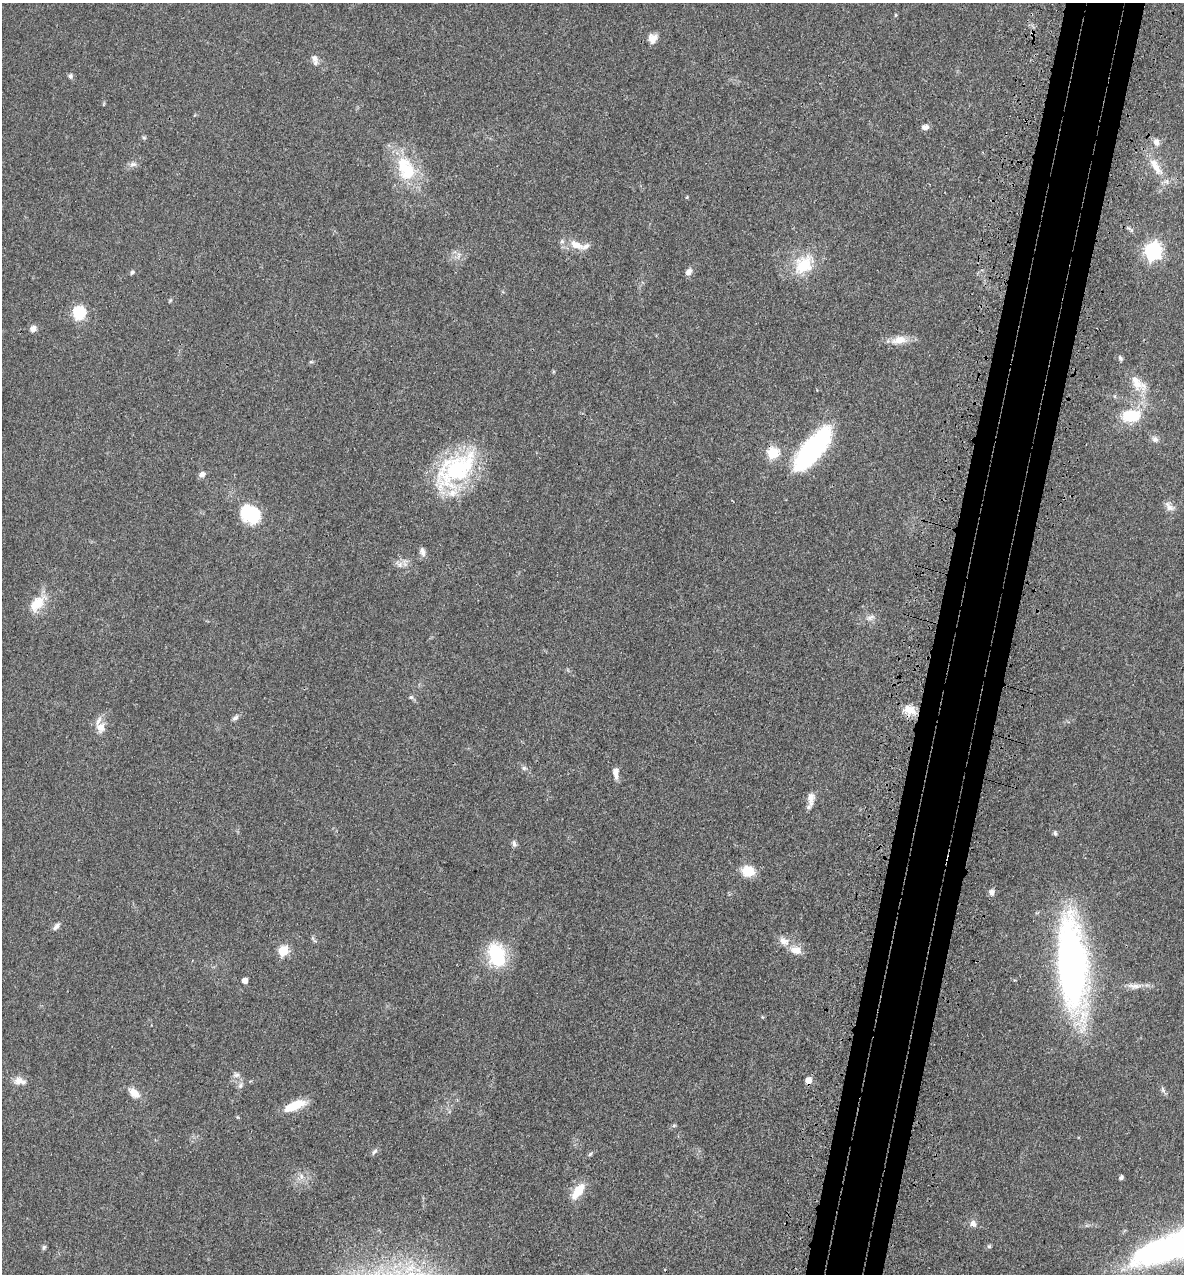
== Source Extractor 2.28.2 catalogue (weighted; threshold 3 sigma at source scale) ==
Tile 10 of 4 x 4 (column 2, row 3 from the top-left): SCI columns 1502-2683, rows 1343-2614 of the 5248 x 5228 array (HDU 1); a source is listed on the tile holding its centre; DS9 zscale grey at full resolution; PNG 1186 x 1276 px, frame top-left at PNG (2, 3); no overlay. Shown black and unused: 6% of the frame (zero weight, under 3 of 4 exposures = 6% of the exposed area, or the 3 px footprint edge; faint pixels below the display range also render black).
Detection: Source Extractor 2.28.2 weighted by HDU 2 'WHT'; one run over the whole footprint, this tile lists its part. Background 0.0402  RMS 0.0049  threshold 0.0219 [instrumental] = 3 sigma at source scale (4.5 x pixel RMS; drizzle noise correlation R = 1.50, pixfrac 1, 0.05/0.05 arcsec/px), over >= 5 px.
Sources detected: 74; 4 inside a brighter listed object's ellipse — not listed separately; the other 70 listed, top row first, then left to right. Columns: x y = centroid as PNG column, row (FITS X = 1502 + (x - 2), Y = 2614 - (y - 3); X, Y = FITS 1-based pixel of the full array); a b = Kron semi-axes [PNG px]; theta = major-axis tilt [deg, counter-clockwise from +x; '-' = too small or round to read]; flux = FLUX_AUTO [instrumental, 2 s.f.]
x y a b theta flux
895 15 5 3 - 0.49
652 38 11 10 - 3.9
315 58 10 8 -56 2.7
70 76 6 5 - 1.3
925 127 9 6 3 2.2
144 138 6 5 - 0.74
1156 142 9 7 -69 3
133 164 10 6 1 1.7
1156 166 31 10 -59 9.8
406 169 39 24 -67 25
687 197 4 4 - 0.48
576 245 20 9 -26 6.2
1153 251 7 7 - 170
804 264 32 23 47 18
132 272 6 5 - 0.89
689 272 9 7 52 2.2
170 300 6 4 20 0.55
79 313 6 6 - 64
33 329 8 6 52 2.7
899 340 23 11 10 6.5
1120 358 7 5 -59 1
311 362 6 4 0 0.58
1138 383 29 14 -41 9.1
1131 416 22 14 5 18
1155 439 8 8 - 1.9
812 449 51 18 50 83
773 453 6 6 - 37
456 469 63 33 41 55
202 474 7 6 - 2.5
1169 507 14 8 -51 2.9
250 514 21 17 -36 25
422 552 12 6 -71 2.3
400 564 10 7 75 2.1
37 603 27 14 44 10
870 617 13 7 26 2.4
411 697 6 6 - 0.87
909 710 16 13 -19 6.1
235 718 9 5 39 1.4
101 727 16 12 61 5.3
524 768 7 6 - 1.2
616 773 13 6 -85 3.9
811 799 20 7 80 4.3
1055 833 7 4 -80 0.82
514 844 9 5 -74 1.3
748 871 15 12 -8 9.4
991 892 9 7 -73 1.8
56 926 12 6 50 1.8
312 938 7 4 -88 0.86
796 950 17 11 -15 5.2
283 951 6 5 - 28
496 955 28 19 -74 27
1073 966 79 24 -85 240
245 980 5 4 - 3.7
1135 986 25 7 0 4.2
236 1075 10 7 10 1.7
808 1080 5 5 - 5.2
19 1081 16 9 -13 4.4
240 1085 10 6 61 1.7
1163 1090 9 6 -71 1.3
134 1093 14 8 -41 5.8
294 1105 25 9 23 11
674 1125 6 4 43 0.71
374 1151 10 5 54 1.3
590 1154 7 4 45 0.78
1121 1178 4 3 - 1.4
578 1191 24 10 54 8.4
973 1223 10 9 - 2.4
989 1246 6 5 - 0.84
44 1247 7 5 58 0.91
1147 1254 45 23 41 47